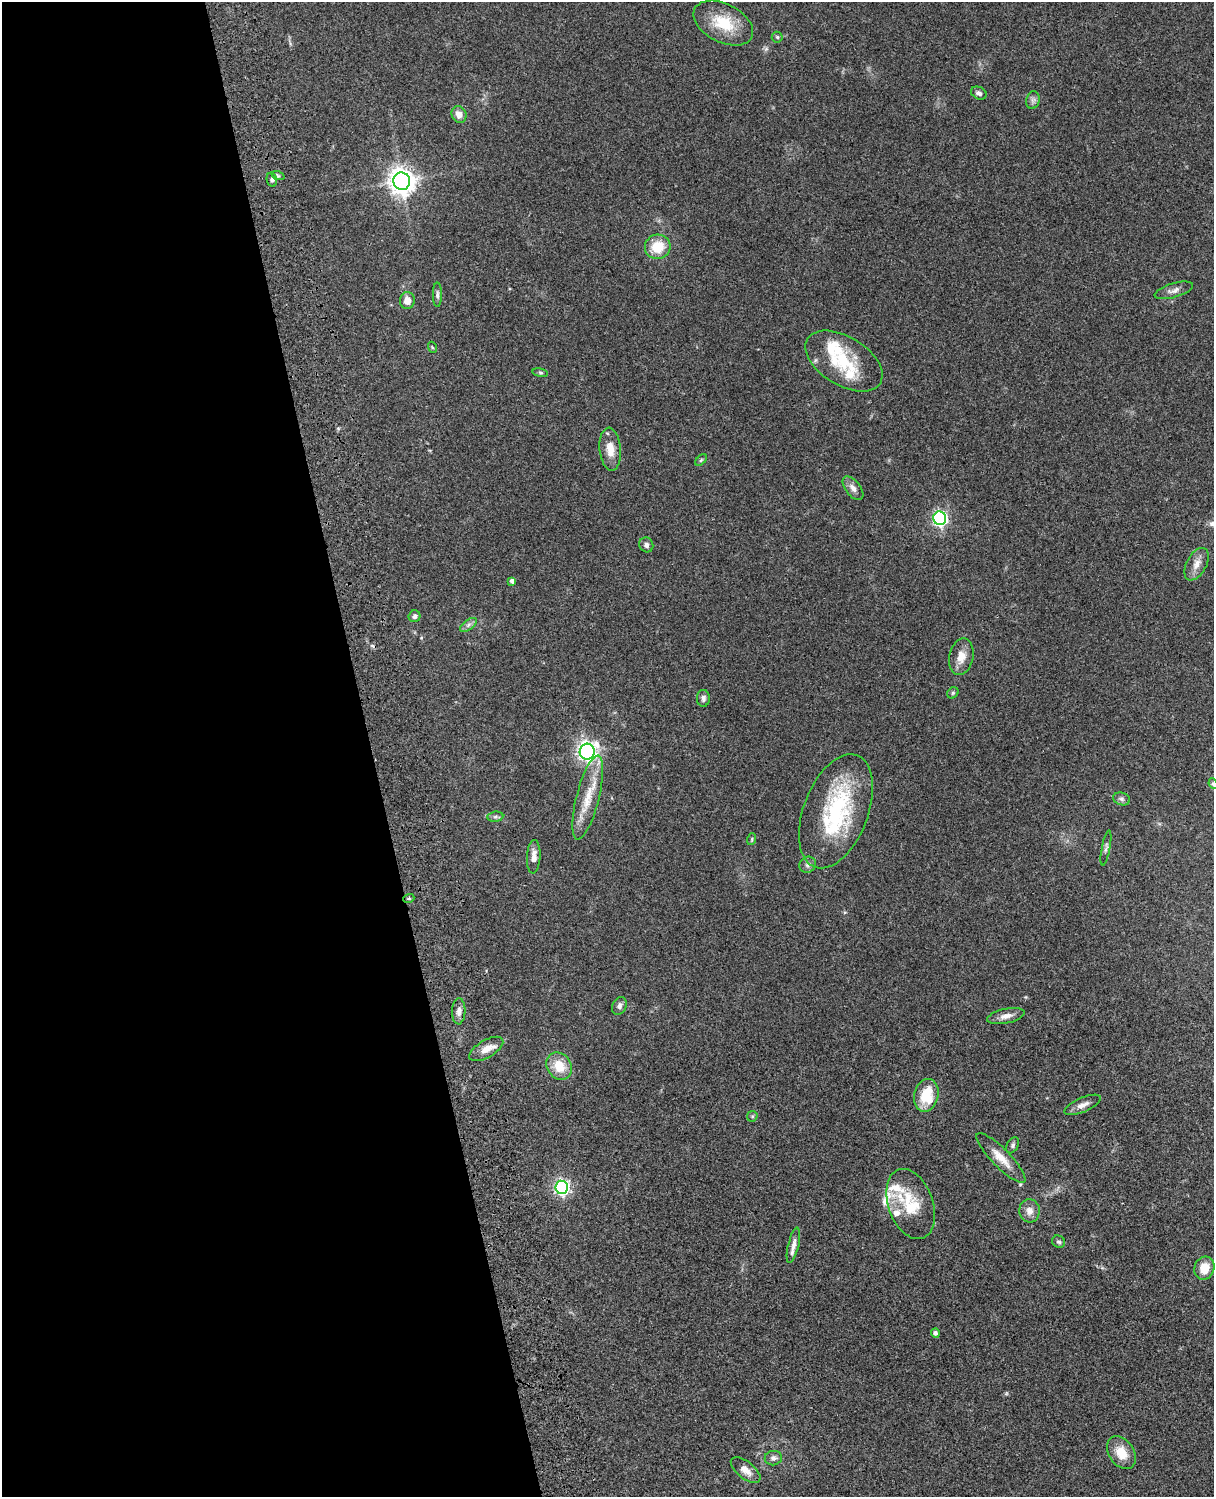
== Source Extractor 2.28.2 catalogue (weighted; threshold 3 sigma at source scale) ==
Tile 5 of 4 x 3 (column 1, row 2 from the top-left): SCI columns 121-1332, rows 1773-3267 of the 5088 x 4927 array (HDU 1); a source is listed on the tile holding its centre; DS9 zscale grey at full resolution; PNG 1216 x 1499 px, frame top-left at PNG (2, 2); each listed source drawn as its Kron ellipse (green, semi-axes under 4 px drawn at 4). Shown black and unused: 31% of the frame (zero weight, under 3 of 4 exposures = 6% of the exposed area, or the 3 px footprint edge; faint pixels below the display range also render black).
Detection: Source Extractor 2.28.2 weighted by HDU 2 'WHT'; one run over the whole footprint, this tile lists its part. Background 0.0788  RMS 0.0059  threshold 0.0265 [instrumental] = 3 sigma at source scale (4.5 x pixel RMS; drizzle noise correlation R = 1.50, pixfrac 1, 0.05/0.05 arcsec/px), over >= 5 px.
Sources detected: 67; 1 cosmic-ray / hot-pixel residue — neither listed nor drawn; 8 inside a brighter listed object's ellipse — not listed separately; the other 58 listed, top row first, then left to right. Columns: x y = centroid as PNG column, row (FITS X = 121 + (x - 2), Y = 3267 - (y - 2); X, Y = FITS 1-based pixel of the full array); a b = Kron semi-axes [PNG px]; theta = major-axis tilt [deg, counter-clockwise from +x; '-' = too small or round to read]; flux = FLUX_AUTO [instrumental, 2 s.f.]
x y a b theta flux
723 23 32 19 -27 20
777 37 5 5 - 1
979 93 8 6 -27 1.8
1033 100 9 6 77 1.9
459 114 9 7 -64 4.1
278 176 7 4 -18 0.96
272 180 7 5 -77 1.2
402 181 8 8 - 580
658 247 13 12 - 14
1174 290 20 7 16 3.4
437 295 12 4 -89 1.6
407 300 8 7 - 4.8
432 347 6 3 -72 0.63
844 361 42 24 -32 31
540 373 8 4 -9 1
610 449 21 10 -85 8.5
701 460 7 4 45 0.87
853 488 14 7 -52 3.3
940 518 7 6 - 140
646 545 8 6 -58 1.8
1197 564 18 10 61 5.2
512 581 4 4 - 2.3
415 616 6 5 - 1.5
468 625 10 5 36 1.9
961 657 18 12 78 6.9
953 693 6 5 - 0.96
703 698 8 6 -90 2
587 752 8 7 - 230
1213 784 5 4 - 0.81
588 798 43 11 76 16
1122 799 8 6 -16 1.5
836 811 60 32 69 63
495 817 8 5 6 1.2
752 839 6 3 72 0.63
1106 848 18 4 79 1.7
534 857 17 6 87 4.2
808 865 8 7 - 2
409 898 5 3 - 0.66
619 1006 9 7 62 2.2
459 1011 13 6 87 2.9
1006 1016 19 7 12 4.2
486 1049 19 8 30 5.8
559 1066 14 12 -55 12
926 1095 16 12 77 19
1083 1105 20 7 23 4.1
752 1116 5 5 - 0.8
1013 1145 8 5 60 1.4
1001 1158 34 9 -46 9.1
562 1187 7 6 - 150
911 1204 36 22 -70 23
1030 1211 12 10 -83 4.3
1059 1242 7 6 - 1.2
793 1245 18 5 77 3.4
1204 1268 12 10 73 8.4
935 1333 4 4 - 1.9
1121 1453 18 12 -56 11
773 1458 8 7 - 2
746 1470 17 8 -38 4.9
Isophote crosses this tile's border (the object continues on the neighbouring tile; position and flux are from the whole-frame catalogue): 1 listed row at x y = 1213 784